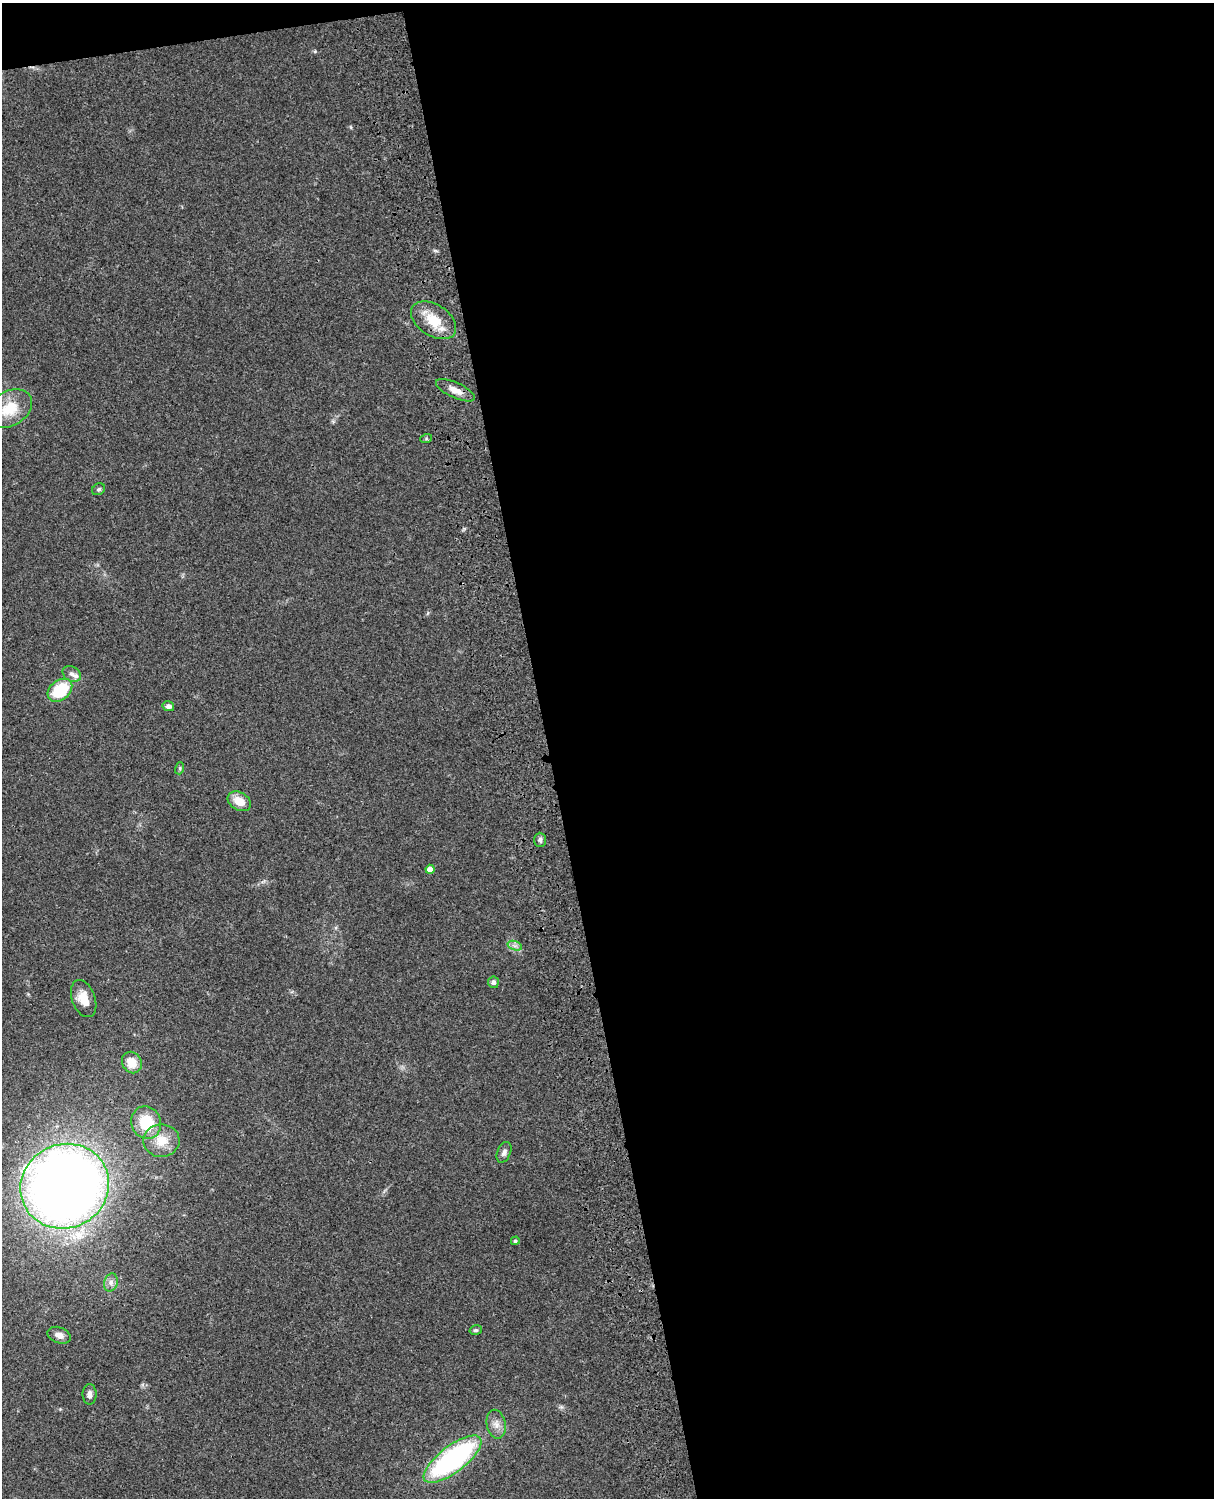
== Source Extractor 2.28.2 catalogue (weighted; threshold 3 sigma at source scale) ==
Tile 4 of 4 x 3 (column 4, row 1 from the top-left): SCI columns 3758-4969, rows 3269-4764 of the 5088 x 4928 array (HDU 1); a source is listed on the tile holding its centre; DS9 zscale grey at full resolution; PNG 1216 x 1500 px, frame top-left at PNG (2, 3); each listed source drawn as its Kron ellipse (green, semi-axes under 4 px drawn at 4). Shown black and unused: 56% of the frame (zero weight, under 3 of 4 exposures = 6% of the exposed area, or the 3 px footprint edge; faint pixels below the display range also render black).
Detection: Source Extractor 2.28.2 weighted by HDU 2 'WHT'; one run over the whole footprint, this tile lists its part. Background 0.0768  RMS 0.0058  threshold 0.0259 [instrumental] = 3 sigma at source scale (4.5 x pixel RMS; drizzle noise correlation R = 1.50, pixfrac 1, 0.05/0.05 arcsec/px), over >= 5 px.
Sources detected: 28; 1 inside a brighter listed object's ellipse — not listed separately; the other 27 listed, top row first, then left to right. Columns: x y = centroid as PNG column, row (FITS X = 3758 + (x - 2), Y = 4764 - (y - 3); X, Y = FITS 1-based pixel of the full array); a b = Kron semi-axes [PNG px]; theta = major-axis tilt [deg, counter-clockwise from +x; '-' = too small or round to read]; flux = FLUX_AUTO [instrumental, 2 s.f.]
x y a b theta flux
434 320 25 15 -33 15
455 390 21 7 -25 5.4
9 409 24 17 29 16
426 439 6 4 19 0.64
99 489 7 5 32 1.1
72 674 10 7 -28 2.3
60 690 14 9 39 25
168 706 6 5 - 1.9
180 768 6 4 73 0.73
239 801 12 8 -30 7.8
540 840 7 6 - 1.8
430 869 4 4 - 3.8
515 946 7 4 -18 1.8
493 982 6 5 - 1.7
84 999 19 11 -69 8.4
132 1062 11 9 -58 8.3
146 1123 16 14 -69 20
161 1141 18 16 1 11
504 1152 11 6 67 2.1
65 1186 45 42 26 660
515 1241 4 4 - 0.85
111 1282 9 6 75 2.5
476 1330 6 4 12 0.97
59 1335 12 8 -20 3.2
90 1394 10 7 -89 2.8
496 1424 14 9 -78 4.3
453 1459 35 13 37 110
Overlapping masked pixels (flux is a lower limit): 1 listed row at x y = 434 320